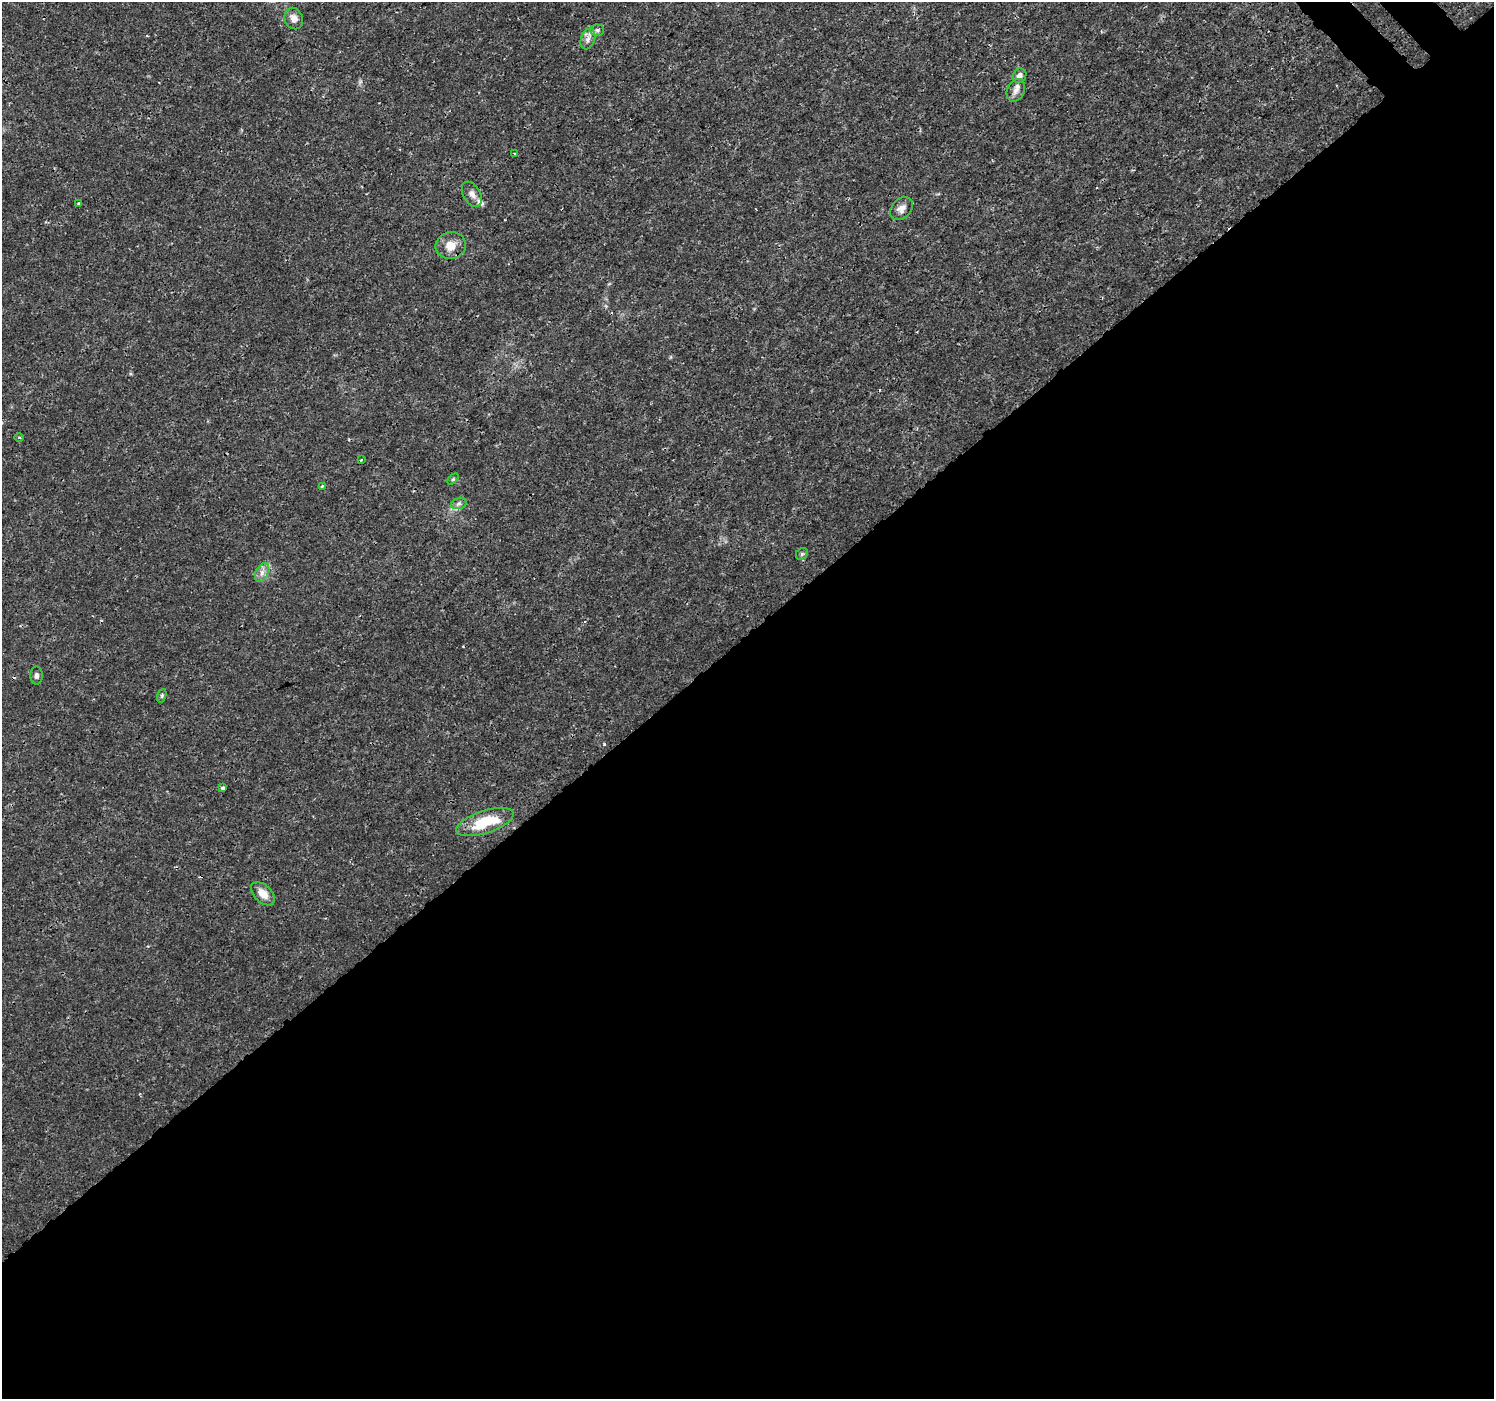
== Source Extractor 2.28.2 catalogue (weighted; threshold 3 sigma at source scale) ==
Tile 15 of 4 x 4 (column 3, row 4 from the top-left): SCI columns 3030-4521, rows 187-1583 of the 6065 x 6025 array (HDU 1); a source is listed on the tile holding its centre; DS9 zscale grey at full resolution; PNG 1496 x 1401 px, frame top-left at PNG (2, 2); each listed source drawn as its Kron ellipse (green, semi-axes under 4 px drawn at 4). Shown black and unused: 55% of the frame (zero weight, under 3 of 4 exposures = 5% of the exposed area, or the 3 px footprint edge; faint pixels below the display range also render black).
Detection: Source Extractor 2.28.2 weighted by HDU 2 'WHT'; one run over the whole footprint, this tile lists its part. Background 0.00109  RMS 8.0e-04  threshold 0.0036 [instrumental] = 3 sigma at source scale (4.5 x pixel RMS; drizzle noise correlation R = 1.50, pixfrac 1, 0.0396/0.0396 arcsec/px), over >= 5 px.
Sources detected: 26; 3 cosmic-ray / hot-pixel residue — neither listed nor drawn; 1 inside a brighter listed object's ellipse — not listed separately; the other 22 listed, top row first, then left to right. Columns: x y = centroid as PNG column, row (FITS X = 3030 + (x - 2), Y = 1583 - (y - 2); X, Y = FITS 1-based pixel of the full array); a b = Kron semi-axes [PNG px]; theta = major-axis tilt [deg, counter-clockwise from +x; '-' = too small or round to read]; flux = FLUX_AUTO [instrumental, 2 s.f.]
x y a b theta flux
294 19 11 9 -66 0.52
597 30 7 5 0 0.16
588 39 10 7 71 0.38
1020 76 7 6 - 0.38
1016 90 12 8 63 0.46
515 153 4 3 - 0.069
472 194 14 8 -59 0.47
79 204 3 3 - 0.18
901 208 13 9 46 0.51
451 246 15 13 12 1.2
19 438 4 3 - 0.075
361 460 3 3 - 0.15
453 479 6 4 45 0.1
322 486 3 3 - 0.11
459 503 8 5 17 0.21
802 554 6 5 - 0.15
262 572 10 6 64 0.42
36 676 9 6 89 0.24
162 696 7 4 71 0.13
222 788 4 3 - 0.15
485 822 30 11 18 3.2
263 894 14 8 -44 0.84